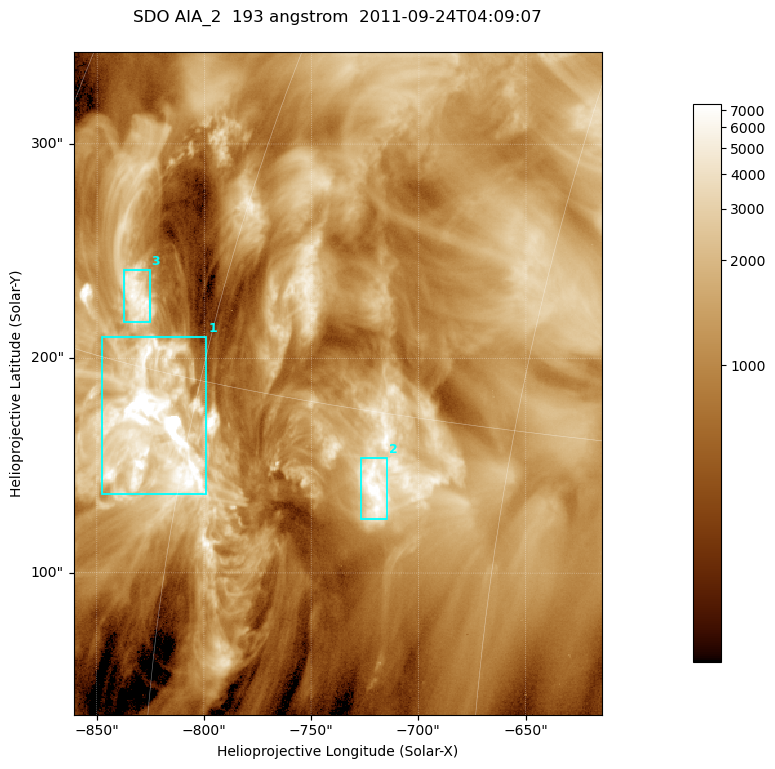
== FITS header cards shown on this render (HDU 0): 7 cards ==
TELESCOP= 'SDO     '           /
INSTRUME= 'AIA_2   '           /
WAVELNTH=                  193 /
WAVEUNIT= 'angstrom'           /
DATE-OBS= '2011-09-24T04:09:07.84' /
CTYPE1  = 'HPLN-TAN'           /
CTYPE2  = 'HPLT-TAN'           /

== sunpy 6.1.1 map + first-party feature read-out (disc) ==
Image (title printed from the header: SDO AIA_2  193 angstrom  2011-09-24T04:09:07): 410 x 514 px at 0.601 arcsec/px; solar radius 956 arcsec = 1592 px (partial field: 2.6% of the solar disc is inside the frame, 100% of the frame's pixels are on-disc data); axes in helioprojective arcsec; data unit not stated in the header (colour bar unlabelled)
Pointing: header CRPIX1/2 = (2043.81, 2047.21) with CRVAL1/2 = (0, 0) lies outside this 410 x 514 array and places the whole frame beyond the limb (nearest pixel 1.41 R_sun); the SolarSoft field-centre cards XCEN/YCEN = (-737.7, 188.4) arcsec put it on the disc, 1316 arcsec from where CRPIX/CRVAL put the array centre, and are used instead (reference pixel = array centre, CRVAL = XCEN/YCEN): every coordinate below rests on XCEN/YCEN
Orientation: roll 0.0564 deg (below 1 deg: not rotated)
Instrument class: DISC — disc imager (sunpy class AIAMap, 193 A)
Bright regions (active regions / flare kernels): reference = the on-disc median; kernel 3 px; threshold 5 sigma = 3165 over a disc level ~1129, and >= 1.15x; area >= 210 px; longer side >= 5 px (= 3 arcsec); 3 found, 3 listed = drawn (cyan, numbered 1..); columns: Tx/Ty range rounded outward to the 2 arcsec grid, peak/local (2 s.f.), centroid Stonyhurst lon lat
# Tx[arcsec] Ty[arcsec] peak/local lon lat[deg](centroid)
1 -848..-798 136..210 14 -62 +13
2 -728..-714 124..154 7.5 -50 +13
3 -838..-824 216..242 6 -65 +17